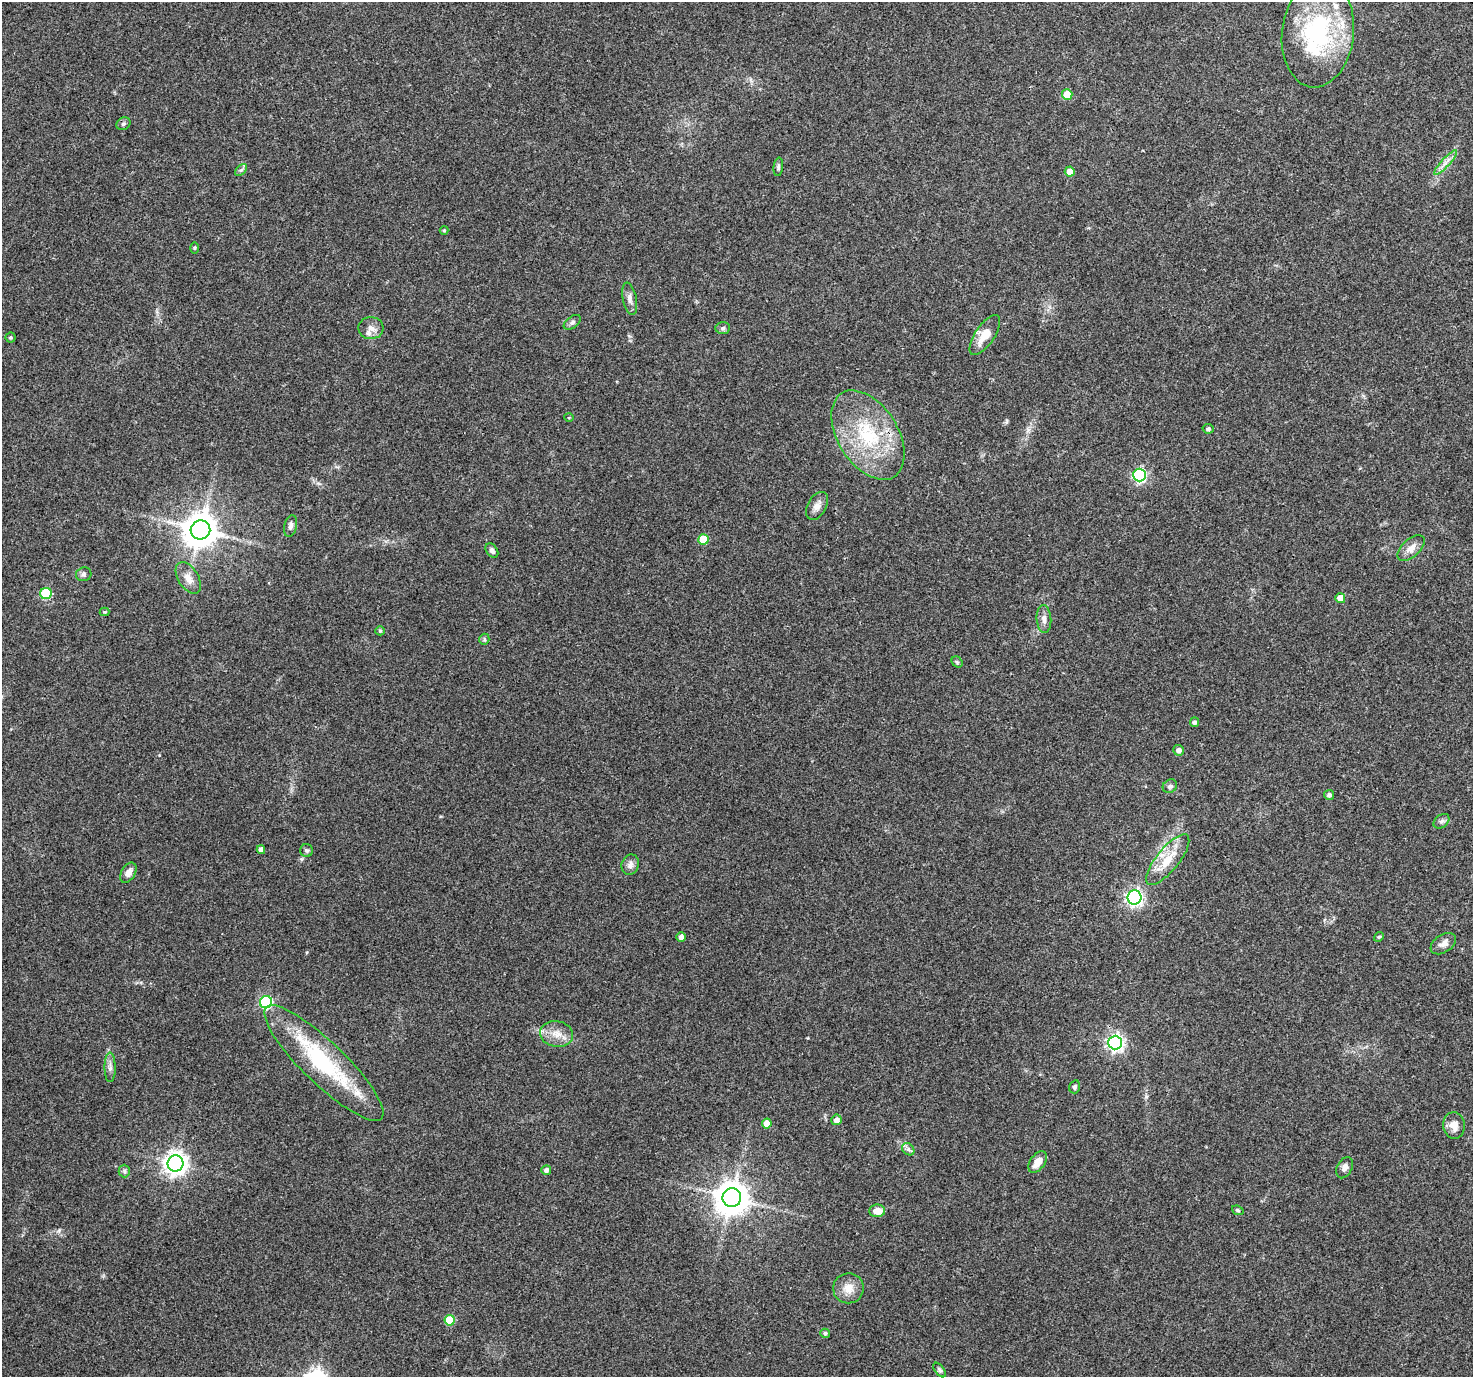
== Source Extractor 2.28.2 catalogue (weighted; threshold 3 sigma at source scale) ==
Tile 10 of 4 x 4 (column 2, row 3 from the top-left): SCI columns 1472-2942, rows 1494-2868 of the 5888 x 5798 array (HDU 1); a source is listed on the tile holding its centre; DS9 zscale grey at full resolution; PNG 1475 x 1379 px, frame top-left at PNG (2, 2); each listed source drawn as its Kron ellipse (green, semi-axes under 4 px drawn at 4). Shown black and unused: <1% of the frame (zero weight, under 3 of 4 exposures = <1% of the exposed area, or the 3 px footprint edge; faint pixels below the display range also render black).
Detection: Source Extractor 2.28.2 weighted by HDU 2 'WHT'; one run over the whole footprint, this tile lists its part. Background 0.0498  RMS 0.0039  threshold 0.0175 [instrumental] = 3 sigma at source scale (4.5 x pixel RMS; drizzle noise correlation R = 1.50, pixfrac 1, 0.0396/0.0396 arcsec/px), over >= 5 px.
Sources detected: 72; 1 inside a brighter object's white glare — neither listed nor drawn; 1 inside a brighter listed object's ellipse — not listed separately; the other 70 listed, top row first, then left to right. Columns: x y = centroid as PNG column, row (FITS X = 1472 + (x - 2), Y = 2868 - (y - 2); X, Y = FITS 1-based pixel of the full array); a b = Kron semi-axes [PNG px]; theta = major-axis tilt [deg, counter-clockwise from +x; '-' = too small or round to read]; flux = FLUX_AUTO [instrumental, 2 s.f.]
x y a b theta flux
1318 33 55 36 84 52
1067 94 5 5 - 7.3
123 124 7 6 - 0.85
1446 162 16 4 48 2.2
778 167 9 4 84 0.85
241 170 7 4 44 0.79
1070 172 5 5 - 3.4
444 230 4 4 - 0.39
195 248 6 4 88 0.47
630 299 16 7 -78 2.2
572 322 10 5 38 1.1
371 328 12 11 - 2.8
723 328 7 6 - 0.9
985 335 23 9 56 6.7
10 337 5 5 - 0.64
569 418 5 3 - 0.35
1208 429 5 5 - 0.91
868 435 49 30 -58 34
1139 475 6 6 - 64
817 506 15 9 60 2.7
291 526 11 6 77 1.3
200 530 10 9 - 840
703 539 5 5 - 9.6
1411 548 16 9 42 3.3
492 551 8 5 -54 1.2
84 574 8 7 - 1.1
188 578 17 10 -57 3.7
46 593 6 5 - 30
1340 598 5 5 - 3.3
104 612 5 4 - 0.42
1044 619 14 7 -86 2.3
380 631 5 4 - 0.5
484 639 5 5 - 0.61
957 662 6 5 - 0.63
1194 722 4 4 - 1
1179 750 5 5 - 1.7
1170 786 7 6 - 1.1
1329 795 5 5 - 1.2
1441 821 9 6 40 1.1
261 850 4 4 - 1.8
307 851 6 6 - 0.89
1168 860 31 11 51 9.2
630 865 10 8 69 2
128 873 11 7 60 2.8
1135 897 7 7 - 110
681 937 5 4 - 2
1379 937 5 4 - 0.5
1443 944 14 8 32 2.5
266 1002 6 6 - 50
557 1034 16 13 -9 5
1115 1043 7 6 - 130
324 1063 80 21 -44 42
110 1067 15 5 -90 1.9
1075 1087 6 5 - 0.89
836 1120 5 5 - 2.6
767 1123 5 5 - 4.8
1454 1125 13 11 -85 3.6
908 1149 7 5 -45 1
1037 1162 12 7 54 4.6
176 1163 8 8 - 290
1345 1168 11 7 62 1.7
546 1170 5 5 - 1.3
124 1171 6 5 - 0.84
732 1198 9 9 - 780
1238 1210 6 4 -21 0.57
877 1211 8 6 1 4.2
848 1288 15 15 - 4.7
450 1320 5 5 - 15
825 1333 5 4 - 0.78
940 1370 8 4 -53 0.82